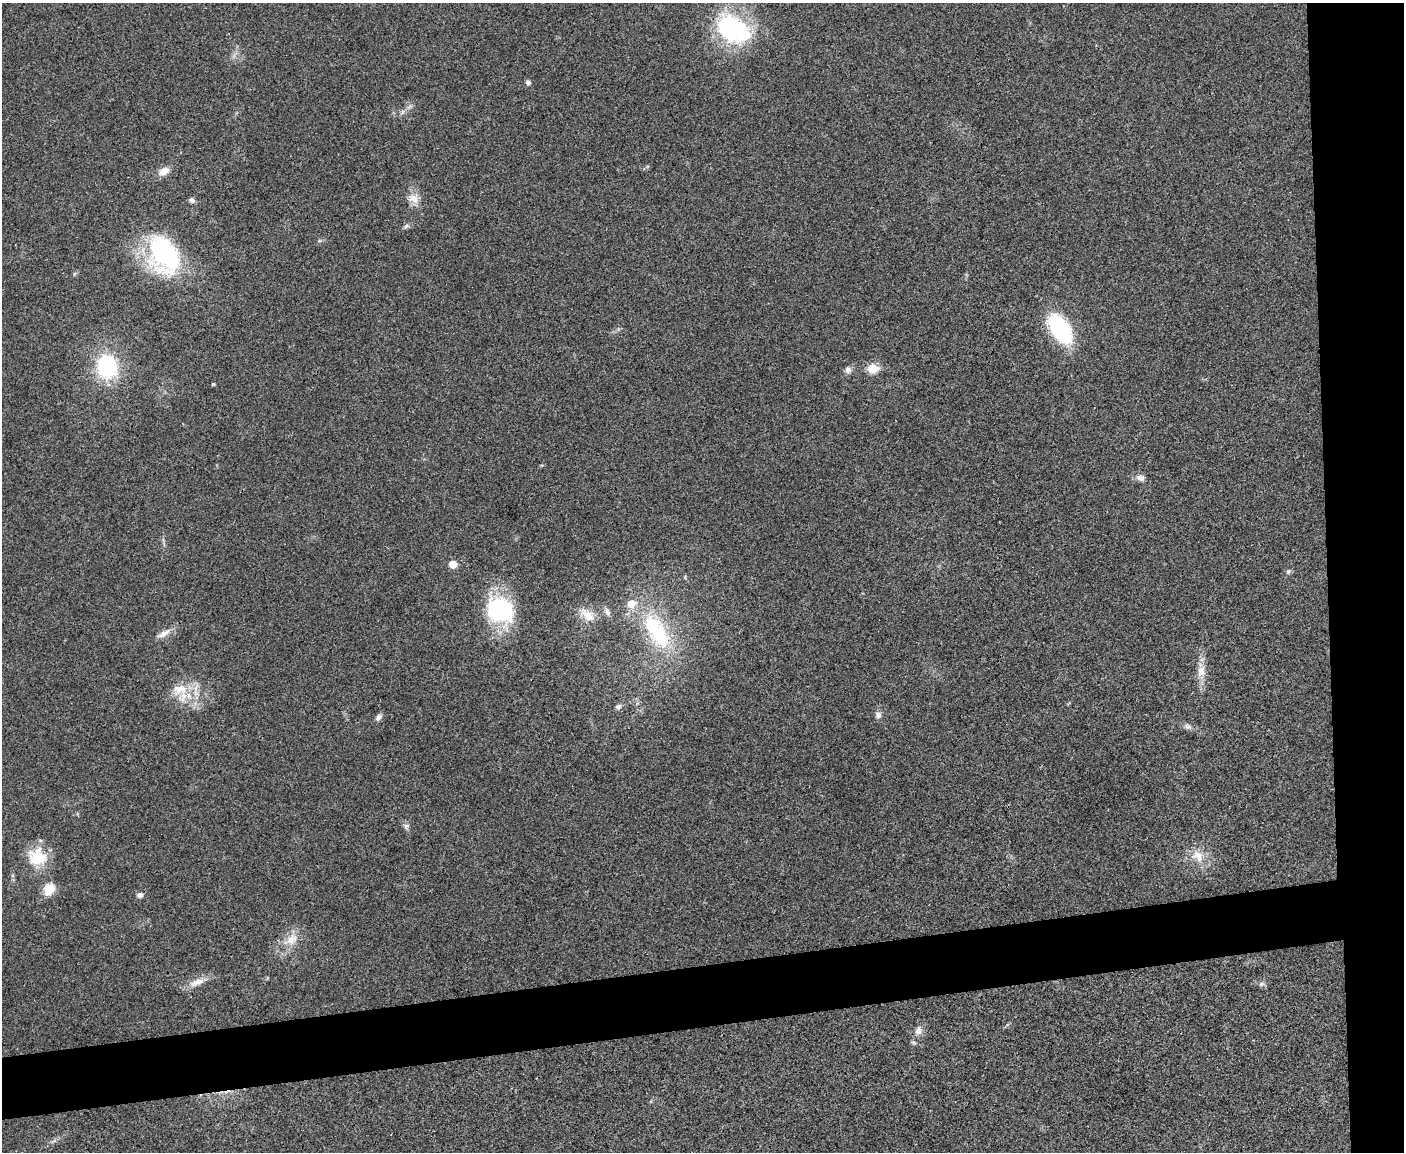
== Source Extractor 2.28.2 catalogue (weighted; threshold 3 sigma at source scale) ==
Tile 6 of 3 x 4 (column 3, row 2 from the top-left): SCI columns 2938-4339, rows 2300-3449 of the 4577 x 4598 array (HDU 1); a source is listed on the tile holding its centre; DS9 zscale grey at full resolution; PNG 1406 x 1154 px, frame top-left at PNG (2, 3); no overlay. Shown black and unused: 11% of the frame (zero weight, under 3 of 4 exposures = <1% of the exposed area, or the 3 px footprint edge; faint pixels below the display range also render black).
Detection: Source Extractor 2.28.2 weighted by HDU 2 'WHT'; one run over the whole footprint, this tile lists its part. Background 0.0189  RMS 0.0043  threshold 0.0195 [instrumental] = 3 sigma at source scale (4.5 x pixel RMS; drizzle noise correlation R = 1.50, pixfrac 1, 0.05/0.05 arcsec/px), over >= 5 px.
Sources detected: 37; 2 inside a brighter listed object's ellipse — not listed separately; the other 35 listed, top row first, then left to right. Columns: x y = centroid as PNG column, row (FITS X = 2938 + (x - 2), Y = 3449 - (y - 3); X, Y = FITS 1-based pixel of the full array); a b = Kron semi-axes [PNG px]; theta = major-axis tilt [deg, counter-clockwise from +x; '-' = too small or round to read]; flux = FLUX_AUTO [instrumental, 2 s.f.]
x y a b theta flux
733 29 38 24 -33 56
528 82 6 5 - 1.1
164 171 11 8 30 4.2
413 199 17 12 -33 4.5
192 200 7 6 - 1.3
406 226 8 4 45 0.94
164 254 38 28 -64 66
1060 329 36 19 -56 36
107 366 22 18 -75 38
872 368 6 5 - 17
848 370 9 8 - 1.7
213 384 4 3 - 0.63
1140 478 11 8 -12 2.4
453 564 5 5 - 7.2
1288 572 6 6 - 0.79
499 610 25 21 -37 52
607 612 12 7 -68 1.8
587 615 25 12 -38 6.2
656 631 61 27 -59 42
164 634 20 7 29 3.5
1201 671 18 11 81 5.1
180 689 22 13 9 9.5
618 707 9 7 33 1.3
878 715 8 8 - 1.8
379 717 9 6 41 1.6
1188 726 11 7 -33 1.7
406 826 9 6 -83 1.3
1198 856 19 15 -40 7.6
38 858 28 19 -9 14
49 889 14 11 60 7.4
140 895 8 6 -6 1.5
292 939 18 13 47 6.5
197 982 24 9 20 4.5
1261 984 7 5 24 1.1
919 1031 11 9 62 2.8